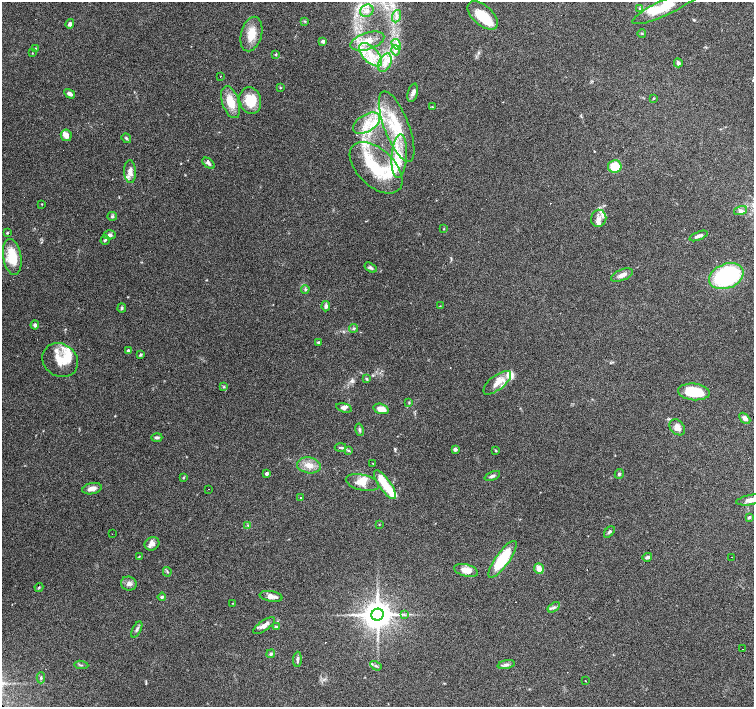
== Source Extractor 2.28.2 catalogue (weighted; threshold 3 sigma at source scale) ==
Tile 10 of 4 x 4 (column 2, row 3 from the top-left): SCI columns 1505-3007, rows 1569-2977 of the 6017 x 6020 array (HDU 1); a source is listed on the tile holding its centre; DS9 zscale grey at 2 x 2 block average (1 PNG px = mean of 2 x 2 image px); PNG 756 x 709 px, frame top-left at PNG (2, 2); each listed source drawn as its Kron ellipse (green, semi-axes under 4 px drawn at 4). Shown black and unused: <1% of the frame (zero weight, under 3 of 6 exposures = <1% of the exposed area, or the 3 px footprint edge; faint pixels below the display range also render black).
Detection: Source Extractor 2.28.2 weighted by HDU 2 'WHT'; one run over the whole footprint, this tile lists its part. Background 0.0985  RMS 0.0045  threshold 0.0185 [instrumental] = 3 sigma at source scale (4.09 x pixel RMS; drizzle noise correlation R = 1.36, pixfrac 0.8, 0.0396/0.0396 arcsec/px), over >= 5 px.
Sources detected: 139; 1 inside a brighter object's white glare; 4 cosmic-ray / hot-pixel residue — neither listed nor drawn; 16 inside a brighter listed object's ellipse — not listed separately; the other 118 listed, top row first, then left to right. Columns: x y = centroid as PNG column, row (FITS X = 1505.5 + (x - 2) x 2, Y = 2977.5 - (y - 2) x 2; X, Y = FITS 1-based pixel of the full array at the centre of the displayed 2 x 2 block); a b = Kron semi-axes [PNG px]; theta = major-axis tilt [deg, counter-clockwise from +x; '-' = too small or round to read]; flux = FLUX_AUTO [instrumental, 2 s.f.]
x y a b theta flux
666 7 37 8 25 23
640 9 3 3 - 1.1
367 11 7 6 - 4.9
483 15 18 10 -42 30
396 16 6 2 70 2.2
305 21 3 3 - 0.9
70 24 5 4 - 2.6
251 34 18 10 75 16
642 34 4 3 - 0.93
323 41 4 3 - 2.6
367 41 17 8 18 15
396 44 6 2 -57 2
35 48 2 2 - 0.46
396 50 5 2 - 1.6
32 53 2 2 - 0.41
276 55 3 2 - 1.1
371 55 14 7 -46 17
385 63 10 6 64 8.5
678 63 4 3 - 3.5
220 76 2 2 - 2.2
280 88 3 3 - 0.75
413 93 9 5 75 3.8
70 94 6 3 -30 4.2
654 98 3 2 - 0.83
250 100 13 10 -73 23
231 102 17 8 -71 17
432 107 3 2 - 0.53
366 123 15 8 31 16
397 127 37 12 -69 43
66 135 6 5 - 5.9
126 138 5 3 - 1.6
399 156 22 7 86 20
209 163 7 3 -39 2.7
615 166 6 6 - 21
376 168 32 18 -44 49
130 172 11 6 -87 7.7
42 204 3 2 - 0.47
740 210 7 4 19 2.6
112 216 5 3 - 1.4
599 218 9 7 74 6.1
444 229 3 2 - 0.67
7 233 3 3 - 0.99
110 235 6 4 0 2.4
698 236 9 3 22 3.4
105 240 5 3 - 1.4
12 257 18 9 -80 26
370 268 6 3 -33 1.9
622 275 11 5 23 5.1
726 276 18 12 21 110
305 289 4 3 - 1.4
326 306 5 3 - 3.1
440 306 2 2 - 0.45
122 308 4 3 - 1.5
35 325 4 4 - 2.2
354 328 4 3 - 1.2
318 342 3 2 - 1.1
128 350 2 2 - 1.5
140 354 4 3 - 1.3
60 360 18 16 -35 21
366 379 3 3 - 1.2
497 383 17 7 38 11
224 387 4 3 - 0.98
694 392 16 8 -6 32
409 403 4 3 - 1
344 408 8 4 -14 3
381 409 8 5 -18 11
745 418 6 4 -46 4.3
677 427 9 6 -48 7.1
359 430 6 3 -77 1.7
157 437 5 3 - 2.5
341 447 6 3 -1 1.6
455 449 2 2 - 6.1
348 450 3 2 - 0.86
496 451 3 3 - 0.8
373 463 2 2 - 0.98
309 465 12 8 -9 9.1
267 474 2 2 - 3.4
619 474 5 3 - 1.6
492 476 8 4 21 2.5
183 477 4 2 - 0.78
362 482 17 7 -13 10
385 485 17 6 -55 20
92 489 10 5 12 6.4
209 489 2 2 - 1.5
301 498 2 2 - 0.45
751 500 15 5 11 8.5
749 517 3 3 - 1.5
379 524 2 2 - 0.51
248 526 4 3 - 1
609 532 7 3 47 2.1
112 534 2 2 - 0.44
152 544 7 6 - 7
139 556 4 2 - 0.59
647 557 5 3 - 3.1
732 557 2 2 - 0.46
503 559 22 7 55 47
539 569 6 4 -70 8.7
466 570 12 6 -15 11
167 572 4 2 - 1.1
129 584 8 7 - 4
39 587 4 3 - 0.87
271 596 11 5 -9 7.2
162 597 4 4 - 1.9
233 603 2 2 - 0.43
554 607 7 3 35 2.2
377 615 6 6 - 1700
404 615 4 2 - 1
264 626 13 5 35 6.3
276 626 3 3 - 1.3
137 629 8 3 63 2.2
743 649 2 2 - 0.72
271 654 4 4 - 1.8
297 659 7 3 87 2.3
81 665 7 2 -6 1.1
506 665 9 4 12 2.8
376 666 6 3 -33 1.5
41 678 5 3 - 1.6
585 681 2 2 - 0.4
Isophote crosses this tile's border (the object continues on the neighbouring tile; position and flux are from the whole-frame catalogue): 2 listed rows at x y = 666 7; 751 500
Diffuse or blended objects may show on this block-average render without a row.